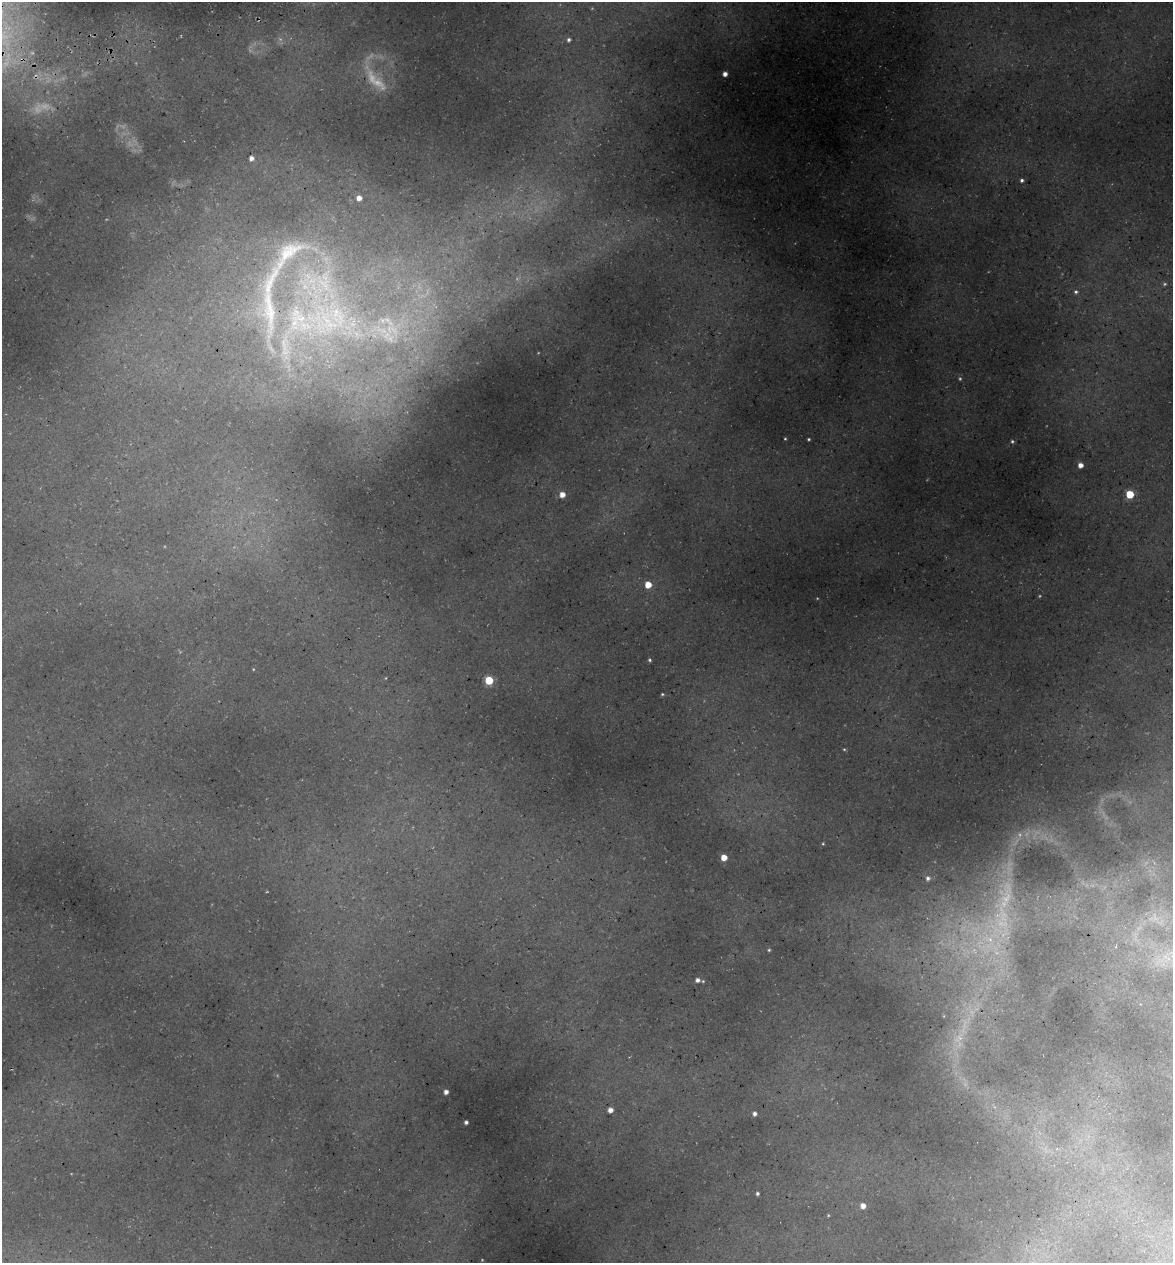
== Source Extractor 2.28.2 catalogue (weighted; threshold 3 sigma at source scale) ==
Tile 11 of 4 x 4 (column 3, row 3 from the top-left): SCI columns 2485-3655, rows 1336-2596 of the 4922 x 5194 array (HDU 1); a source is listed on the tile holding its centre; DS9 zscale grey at full resolution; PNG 1175 x 1265 px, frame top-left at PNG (2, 2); no overlay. Shown black and unused: <1% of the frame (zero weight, under 3 of 5 exposures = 5% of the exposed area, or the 3 px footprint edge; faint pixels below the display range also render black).
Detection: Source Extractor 2.28.2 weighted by HDU 2 'WHT'; one run over the whole footprint, this tile lists its part. Background 0.16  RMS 0.0083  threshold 0.0373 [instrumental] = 3 sigma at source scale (4.5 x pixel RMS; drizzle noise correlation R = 1.50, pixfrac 1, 0.0396/0.0396 arcsec/px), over >= 5 px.
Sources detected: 57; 17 too faint to see at this stretch — not listed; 3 inside a brighter listed object's ellipse — not listed separately; the other 37 listed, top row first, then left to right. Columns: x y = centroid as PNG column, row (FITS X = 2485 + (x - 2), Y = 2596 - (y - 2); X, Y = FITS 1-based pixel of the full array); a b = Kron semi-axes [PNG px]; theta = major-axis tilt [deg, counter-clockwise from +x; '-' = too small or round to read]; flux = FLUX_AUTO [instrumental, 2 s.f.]
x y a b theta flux
569 40 5 4 - 2.1
725 74 4 4 - 4.8
251 158 5 5 - 4.3
1022 180 4 4 - 1.8
359 198 5 5 - 5.8
288 253 73 28 38 83
1076 292 5 5 - 1.8
269 308 128 21 -88 100
324 321 67 51 -61 210
390 339 16 16 - 18
785 439 3 3 - 0.82
809 439 3 2 - 0.95
1012 441 5 4 - 1.3
1080 465 4 4 - 5.5
562 494 5 5 - 7.9
1130 494 5 5 - 32
648 585 5 5 - 14
650 660 4 3 - 1.3
253 669 4 3 - 0.64
386 678 4 3 - 0.55
489 680 5 5 - 41
662 694 5 4 - 0.97
844 749 5 3 - 0.87
823 844 3 3 - 0.72
724 857 5 5 - 11
928 878 5 5 - 2.6
990 939 7 6 - 3.1
769 950 4 4 - 1
697 980 5 5 - 2.7
703 981 4 4 - 0.84
446 1092 4 4 - 4.2
610 1110 4 4 - 5.2
755 1114 4 4 - 2.9
466 1122 4 4 - 2.1
757 1193 3 3 - 1.9
863 1206 5 5 - 6.4
828 1215 4 3 - 0.66